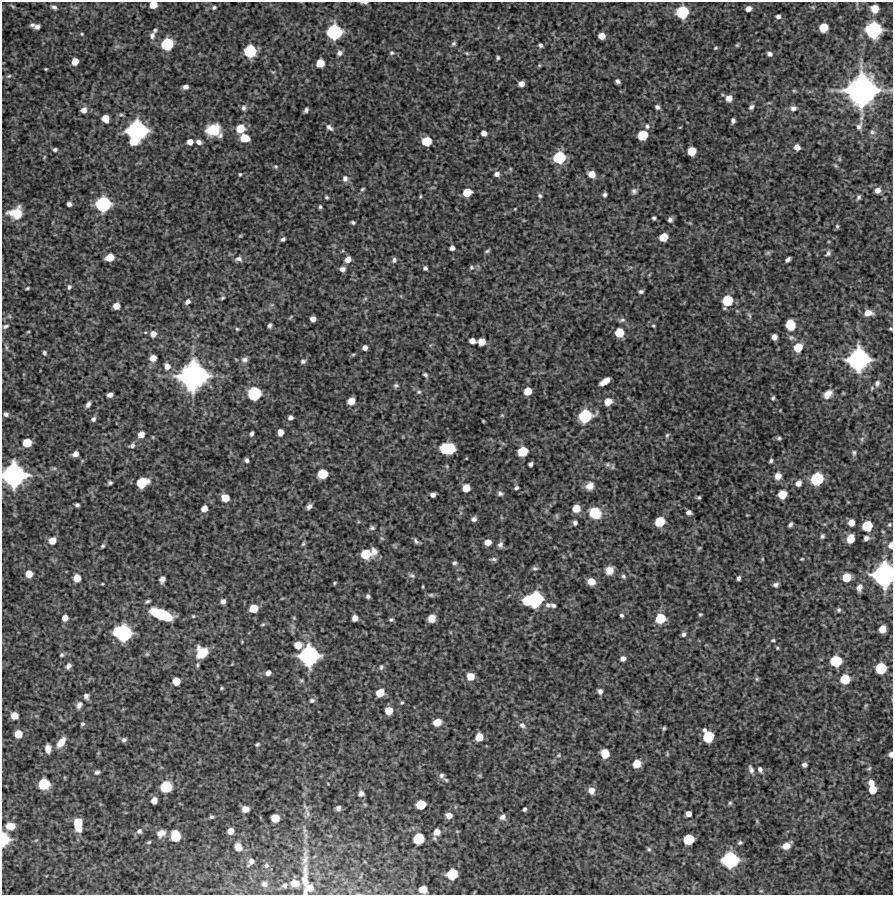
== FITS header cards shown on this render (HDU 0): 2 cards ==
NAXIS1  =                  891 /Length X axis
NAXIS2  =                  893 /Length Y axis

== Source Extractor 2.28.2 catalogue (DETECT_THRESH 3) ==
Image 891 x 893 px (HDU 0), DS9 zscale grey, 1 PNG px = 1 image px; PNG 895 x 897 px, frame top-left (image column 1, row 893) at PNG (2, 2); no overlay
Background 4770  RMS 170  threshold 503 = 3 sigma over >= 5 px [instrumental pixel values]
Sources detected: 374; all 374 listed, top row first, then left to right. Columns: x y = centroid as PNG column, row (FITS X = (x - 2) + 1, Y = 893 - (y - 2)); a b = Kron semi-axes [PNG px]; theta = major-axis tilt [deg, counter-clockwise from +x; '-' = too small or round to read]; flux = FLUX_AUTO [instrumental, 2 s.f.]
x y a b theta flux
364 3 8 3 -2 2.4e+04
153 5 6 5 - 1.3e+05
13 6 8 3 -35 1.5e+04
54 7 8 5 -26 3.2e+04
214 7 5 4 - 1.9e+04
748 9 5 5 - 6.6e+04
875 9 7 6 - 1.1e+05
682 12 8 8 - 5.4e+05
778 16 6 5 - 3.2e+04
32 25 6 5 - 2.6e+04
37 26 6 5 - 4.3e+04
823 27 7 6 - 2.3e+05
155 30 5 4 - 1.7e+04
873 30 10 10 - 1.0e+06
334 32 10 9 - 9.0e+05
82 34 4 4 - 1.2e+04
152 36 8 6 83 4.0e+04
602 36 6 5 - 1.0e+05
167 44 8 8 - 5.6e+05
454 44 6 5 - 2.2e+04
541 45 4 4 - 2.9e+04
737 45 5 4 - 1.5e+04
117 46 7 4 18 2.1e+04
716 48 5 3 - 1.3e+04
250 51 8 8 - 5.5e+05
339 53 8 7 - 4.3e+04
392 53 6 6 - 2.3e+04
467 53 6 4 -21 1.5e+04
769 54 6 5 - 3.8e+04
498 58 4 3 - 1.9e+04
75 61 6 5 - 1.2e+05
320 63 6 6 - 1.8e+05
539 65 5 4 - 1.4e+04
46 69 3 2 - 1.1e+04
9 76 6 5 - 2.0e+04
618 81 5 4 - 3.0e+04
521 84 5 5 - 6.9e+04
185 87 5 4 - 4.3e+04
861 90 20 19 - 4.0e+06
794 91 5 5 - 1.5e+04
729 98 6 6 - 8.7e+04
657 107 6 4 -39 3.0e+04
751 107 8 6 40 3.3e+04
243 108 7 6 - 3.0e+04
793 108 9 7 -7 5.3e+04
84 110 7 6 - 5.6e+04
306 110 5 4 - 2.8e+04
121 115 6 4 1 1.6e+04
105 119 6 6 - 1.4e+05
733 121 5 4 - 3.2e+04
647 126 7 7 - 3.4e+04
859 126 12 7 62 5.0e+04
329 127 9 5 -43 4.2e+04
680 127 4 3 - 8.2e+03
240 129 8 7 - 2.1e+05
213 130 12 10 12 3.0e+05
137 131 13 13 - 1.7e+06
872 132 7 6 - 2.8e+04
484 133 5 5 - 5.9e+04
220 135 8 6 58 3.2e+04
642 135 7 7 - 3.3e+05
244 138 7 6 - 1.9e+05
133 141 6 5 - 1.4e+05
427 141 7 6 - 2.6e+05
190 142 6 5 - 7.0e+04
199 142 6 5 - 4.7e+04
797 147 6 5 - 8.1e+04
55 150 5 4 - 2.3e+04
692 151 6 6 - 2.1e+05
44 157 6 3 72 1.1e+04
559 158 9 8 - 5.5e+05
836 166 7 3 -19 1.5e+04
276 167 5 5 - 1.8e+04
511 169 6 3 -70 1.2e+04
240 174 4 3 - 1.4e+04
497 174 7 6 - 4.4e+04
592 174 6 6 - 1.1e+05
345 178 8 7 - 4.7e+04
362 189 6 4 27 1.6e+04
877 190 6 6 - 6.2e+04
634 191 7 7 - 3.3e+04
467 192 7 6 - 2.1e+05
605 195 5 4 - 2.7e+04
420 196 5 3 - 1.3e+04
540 196 6 5 - 2.2e+04
326 197 4 4 - 1.6e+04
858 197 7 5 67 2.4e+04
69 204 4 4 - 4.1e+04
103 204 10 9 - 9.1e+05
320 207 5 4 - 1.8e+04
515 209 3 3 - 8.5e+03
16 213 14 11 5 2.6e+05
654 218 4 4 - 2.0e+04
670 220 5 5 - 3.4e+04
353 222 4 3 - 2.0e+04
837 226 6 4 -75 1.8e+04
664 237 7 6 - 1.9e+05
283 239 5 4 - 2.6e+04
452 248 5 5 - 4.7e+04
487 251 6 4 24 1.9e+04
768 253 7 5 21 1.9e+04
828 253 7 5 44 2.8e+04
110 257 7 6 - 1.8e+05
238 259 10 7 -4 4.6e+04
348 259 7 6 - 8.1e+04
788 259 6 4 45 3.3e+04
394 260 7 6 - 3.4e+04
471 267 6 5 - 2.2e+04
425 268 4 4 - 2.6e+04
342 269 7 6 - 5.0e+04
69 287 6 5 - 2.4e+04
27 288 4 2 - 1.4e+04
641 291 4 3 - 2.5e+04
222 298 6 4 31 1.6e+04
365 299 6 4 19 1.6e+04
727 301 8 7 - 3.8e+05
187 302 6 5 - 4.3e+04
116 306 6 5 - 9.9e+04
868 313 8 6 -4 1.1e+05
749 315 8 5 -60 2.4e+04
313 319 5 5 - 6.4e+04
622 320 8 5 15 2.5e+04
270 325 5 4 - 2.9e+04
790 325 10 9 - 2.1e+05
5 326 8 5 22 2.8e+04
653 326 4 3 - 1.4e+04
237 329 5 4 - 1.4e+04
890 329 3 2 - 1.1e+04
28 332 5 3 - 1.0e+04
619 333 7 7 - 2.2e+05
153 334 8 7 - 6.5e+04
774 337 5 5 - 6.4e+04
791 338 8 7 - 3.4e+04
472 341 6 5 - 7.1e+04
482 342 6 6 - 1.4e+05
798 347 8 7 - 2.1e+05
6 348 8 4 -81 2.1e+04
365 348 5 4 - 5.4e+04
44 353 5 4 - 2.4e+04
353 354 6 4 2 1.3e+04
153 358 6 5 - 9.7e+04
245 359 8 7 - 4.1e+04
858 359 14 14 - 2.0e+06
303 361 6 5 - 2.8e+04
167 366 7 7 - 6.9e+04
425 375 6 5 - 2.1e+04
193 376 19 17 23 3.5e+06
605 381 10 5 33 1.2e+05
877 383 9 7 71 4.0e+04
396 385 7 5 11 2.6e+04
528 391 6 6 - 1.4e+05
419 392 7 6 - 2.3e+04
254 394 9 8 - 6.6e+05
828 394 10 7 46 9.3e+04
110 395 5 4 - 5.0e+04
773 398 4 3 - 1.8e+04
351 401 6 5 - 1.2e+05
608 402 7 7 - 1.4e+05
88 404 7 4 61 3.9e+04
6 414 6 5 - 3.2e+04
502 415 5 5 - 1.3e+04
585 416 10 8 27 6.7e+05
290 418 5 4 - 4.0e+04
93 419 6 5 - 3.4e+04
483 421 3 2 - 1.1e+04
280 432 6 5 - 7.9e+04
141 434 6 6 - 9.3e+04
252 434 5 3 - 2.6e+04
667 435 6 5 - 1.9e+04
153 437 5 3 - 9.0e+03
779 438 5 5 - 2.1e+04
862 439 6 4 72 1.9e+04
27 443 7 6 - 2.0e+05
132 445 8 6 35 3.4e+04
447 448 12 9 0 3.8e+05
522 451 7 7 - 3.1e+05
854 453 7 5 -83 2.4e+04
75 454 5 5 - 6.7e+04
247 460 4 4 - 2.9e+04
771 461 4 3 - 2.1e+04
531 464 4 4 - 3.1e+04
607 464 8 6 0 3.0e+04
54 468 7 4 0 2.0e+04
323 474 7 7 - 3.0e+05
14 475 15 15 - 2.3e+06
778 476 8 8 - 7.8e+04
817 479 9 8 - 6.0e+05
142 482 9 7 25 3.6e+05
110 483 4 3 - 2.1e+04
798 483 7 6 - 6.3e+04
590 486 10 9 - 8.9e+04
466 488 6 6 - 1.4e+05
516 488 5 4 - 2.7e+04
500 494 7 5 -14 2.9e+04
782 494 7 6 - 2.0e+05
433 495 5 5 - 4.6e+04
699 497 3 3 - 1.7e+04
225 498 7 6 - 1.4e+05
77 505 4 4 - 2.4e+04
309 506 6 4 41 4.3e+04
576 508 6 6 - 1.6e+05
204 509 6 5 - 8.4e+04
689 512 5 4 - 4.2e+04
595 513 11 10 - 3.1e+05
557 516 7 4 -71 1.6e+04
474 519 5 5 - 3.6e+04
660 522 7 7 - 3.0e+05
575 523 5 5 - 3.0e+04
851 523 6 5 - 9.6e+04
790 524 5 4 - 2.9e+04
889 525 5 5 - 1.5e+04
867 526 7 7 - 3.6e+05
372 528 7 6 - 2.6e+04
883 532 4 3 - 9.4e+03
822 536 6 4 74 2.3e+04
382 538 6 4 -30 1.7e+04
850 538 7 6 - 1.6e+05
866 538 6 5 - 3.9e+04
52 541 7 6 - 1.2e+05
416 541 8 4 -55 2.8e+04
488 542 6 5 - 9.7e+04
303 544 7 5 73 1.8e+04
500 545 7 6 - 3.8e+04
891 545 6 4 84 6.5e+04
103 546 5 5 - 1.7e+04
699 548 6 4 44 1.5e+04
374 551 9 7 -83 6.6e+04
365 554 7 7 - 2.8e+05
493 559 8 4 -4 2.4e+04
762 559 5 3 - 1.2e+04
802 559 4 3 - 1.1e+04
454 563 5 4 - 2.4e+04
535 568 7 5 -5 2.5e+04
609 570 9 8 - 9.4e+04
29 574 6 6 - 1.2e+05
412 575 9 5 -29 2.8e+04
884 575 15 13 80 2.2e+06
623 576 6 5 - 2.5e+04
847 577 7 6 - 2.1e+05
77 578 7 6 - 1.2e+05
739 578 4 3 - 2.9e+04
162 579 6 5 - 5.0e+04
591 581 7 6 - 1.4e+05
335 583 4 3 - 1.4e+04
102 584 3 2 - 9.9e+03
776 585 5 4 - 3.1e+04
423 587 4 2 - 1.1e+04
859 588 7 6 - 6.9e+04
431 595 7 5 -14 2.1e+04
368 596 4 4 - 2.7e+04
535 599 11 10 - 9.5e+05
147 601 5 3 - 2.2e+04
223 601 5 4 - 4.6e+04
527 601 7 6 - 3.0e+05
548 605 8 7 - 4.0e+04
553 605 6 4 -28 2.7e+04
253 608 7 6 - 1.9e+05
839 610 6 5 - 2.0e+04
161 614 20 8 -21 6.3e+05
700 614 4 3 - 1.4e+04
622 615 4 3 - 2.1e+04
193 616 4 4 - 1.3e+04
65 618 6 5 - 7.4e+04
294 618 5 4 - 1.2e+04
355 618 5 5 - 7.1e+04
432 618 7 6 - 1.1e+05
660 618 8 7 - 3.2e+05
391 620 6 4 12 2.0e+04
263 624 6 4 7 1.5e+04
882 629 6 5 - 1.2e+05
123 633 13 10 -14 1.2e+06
684 634 6 6 - 3.0e+04
773 640 5 3 - 1.4e+04
242 642 3 2 - 9.7e+03
298 645 7 6 - 1.2e+05
777 648 4 4 - 1.3e+04
202 652 11 11 - 2.6e+05
147 654 6 6 - 1.7e+04
62 655 5 5 - 2.1e+04
309 656 13 12 - 1.6e+06
623 658 6 5 - 5.1e+04
836 661 8 7 - 4.5e+05
197 665 8 4 83 1.9e+04
68 666 6 4 59 4.2e+04
381 667 8 5 64 2.3e+04
881 668 8 7 - 4.2e+05
268 673 6 5 - 5.5e+04
470 676 6 6 - 1.4e+05
757 679 6 5 - 1.6e+04
845 679 7 7 - 2.8e+05
176 681 6 6 - 1.4e+05
222 688 5 4 - 1.4e+04
600 691 6 5 - 3.8e+04
380 693 7 6 - 1.7e+05
86 696 6 5 - 3.8e+04
312 700 7 6 - 3.0e+04
402 703 4 4 - 1.6e+04
79 705 10 7 57 4.6e+04
866 706 6 4 46 1.3e+04
389 710 6 6 - 1.5e+05
14 716 6 6 - 1.3e+05
437 722 7 6 - 1.5e+05
82 724 4 3 - 2.1e+04
522 725 8 7 - 5.0e+04
664 728 4 3 - 1.7e+04
18 734 6 6 - 1.6e+05
479 737 7 6 - 1.7e+05
708 737 9 7 -67 4.2e+05
124 740 7 6 - 3.1e+04
61 742 13 7 54 1.2e+05
257 744 6 4 21 1.8e+04
48 749 8 5 -89 7.4e+04
605 753 7 6 - 2.1e+05
667 754 6 4 79 1.4e+04
891 754 6 4 87 4.3e+04
558 755 6 5 - 1.8e+04
637 764 7 6 - 1.7e+05
804 765 5 4 - 3.7e+04
869 768 7 5 40 2.0e+04
751 769 11 6 -73 4.1e+04
760 769 7 5 -63 3.6e+04
97 772 6 5 - 2.7e+04
441 775 8 6 -71 3.5e+04
479 775 6 5 - 1.6e+04
446 780 6 4 -17 1.7e+04
871 783 8 7 - 8.4e+04
44 784 8 7 - 3.9e+05
166 787 8 8 - 4.7e+05
591 790 7 6 - 9.0e+04
872 790 7 6 - 1.8e+05
361 793 6 5 - 4.2e+04
154 800 6 5 - 8.3e+04
730 803 5 5 - 1.7e+04
421 805 7 6 - 2.8e+05
338 808 4 4 - 3.1e+04
245 809 6 5 - 9.1e+04
524 809 4 3 - 2.3e+04
307 813 13 5 -70 4.6e+04
688 814 5 5 - 6.3e+04
449 816 6 5 - 8.6e+04
212 817 4 3 - 2.0e+04
503 817 8 7 - 5.0e+04
275 818 6 6 - 1.8e+05
757 821 6 4 -72 1.4e+04
78 822 8 7 - 2.3e+05
10 826 10 8 -4 1.2e+05
79 829 8 5 -33 6.8e+04
139 831 7 6 - 3.6e+04
230 831 6 5 - 8.5e+04
457 831 5 3 - 1.1e+04
437 832 8 8 - 9.6e+04
161 833 11 8 29 8.2e+04
175 836 8 7 - 3.6e+05
4 839 10 7 89 3.6e+05
419 839 8 7 - 3.8e+05
689 839 7 7 - 3.7e+05
36 840 6 3 18 1.2e+04
149 842 5 3 - 1.4e+04
740 843 5 4 - 2.0e+04
786 846 8 6 28 1.2e+05
238 847 9 7 -63 9.0e+04
649 849 6 5 - 2.0e+04
305 857 28 8 83 1.4e+05
730 860 11 10 - 1.1e+06
251 862 10 5 52 4.1e+04
266 865 7 7 - 3.2e+04
452 874 8 7 - 4.0e+05
305 880 41 8 90 1.9e+05
295 883 9 7 -6 1.2e+05
265 884 7 7 - 4.3e+04
284 885 7 6 - 3.2e+04
310 888 9 7 11 1.1e+05
423 889 6 5 - 1.3e+05
305 893 6 4 -85 2.4e+04
At the frame edge (FLAGS 8, measured only in part): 9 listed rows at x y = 364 3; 153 5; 890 329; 14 475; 891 545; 884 575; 891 754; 4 839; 305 893